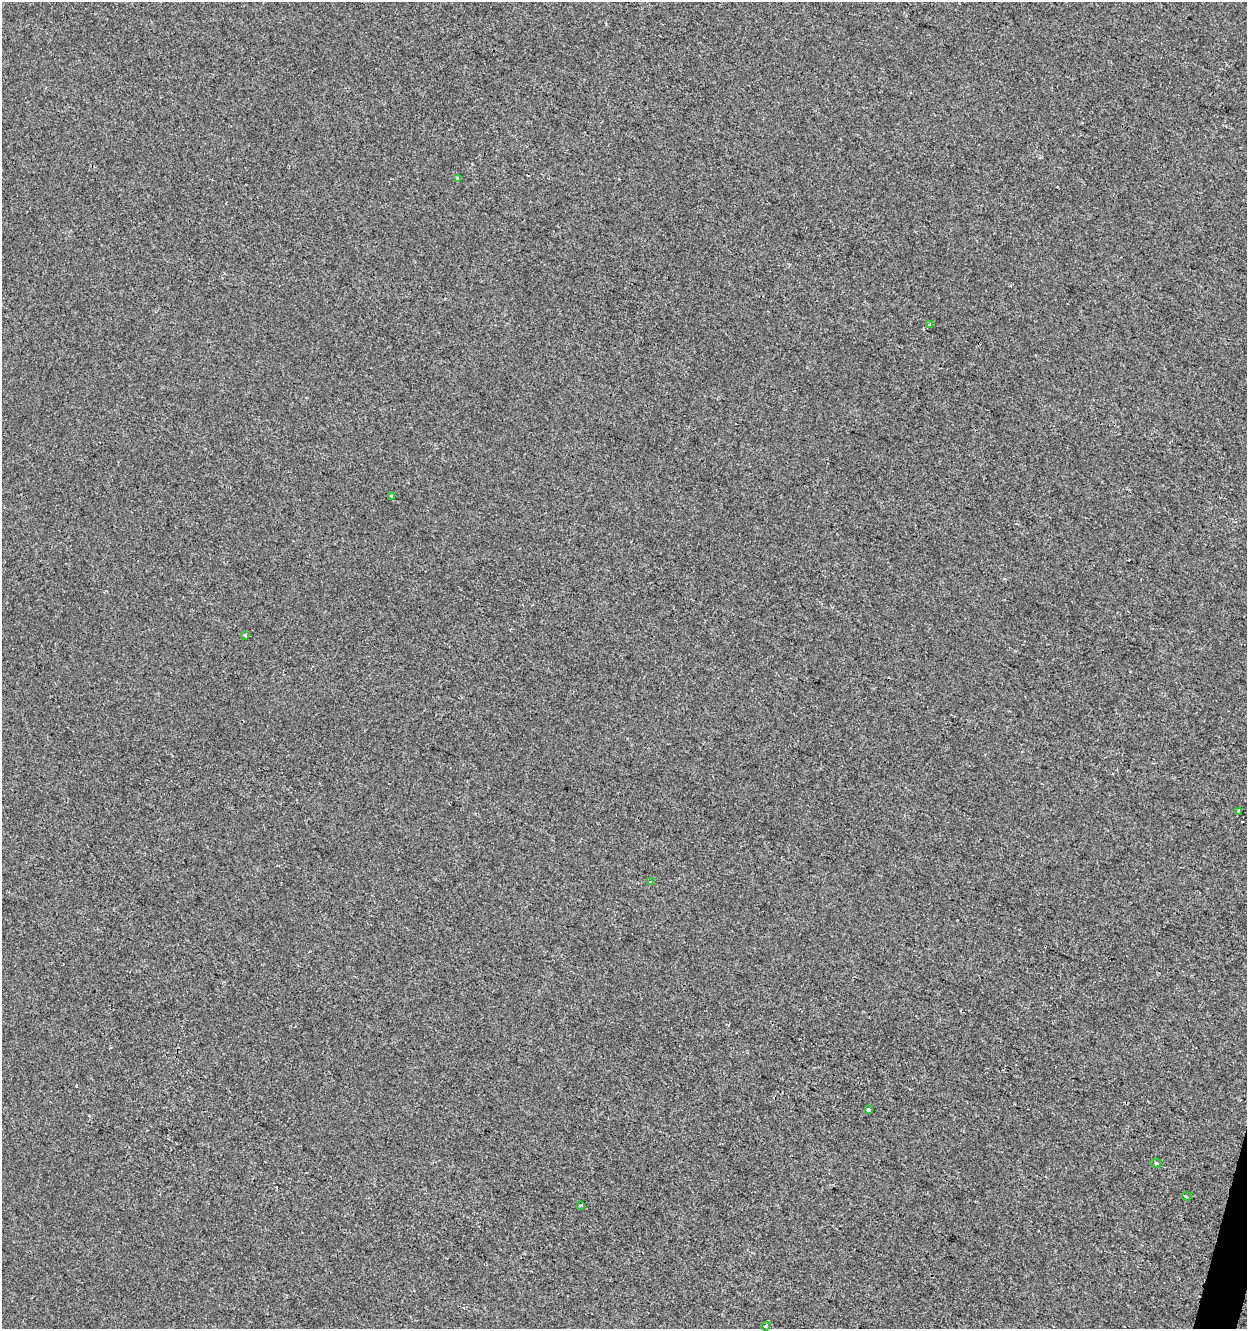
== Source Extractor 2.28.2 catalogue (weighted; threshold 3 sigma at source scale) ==
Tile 6 of 4 x 4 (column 2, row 2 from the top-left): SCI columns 1525-2769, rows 2653-3979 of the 5476 x 5312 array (HDU 1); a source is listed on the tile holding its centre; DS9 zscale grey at full resolution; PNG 1249 x 1331 px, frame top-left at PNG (2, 2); each listed source drawn as its Kron ellipse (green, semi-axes under 4 px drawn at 4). Shown black and unused: <1% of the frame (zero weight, under 2 of 3 exposures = <1% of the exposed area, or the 3 px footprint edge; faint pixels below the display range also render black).
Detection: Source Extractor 2.28.2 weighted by HDU 2 'WHT'; one run over the whole footprint, this tile lists its part. Background -6.33e-04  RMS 0.0042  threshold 0.0187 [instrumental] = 3 sigma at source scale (4.5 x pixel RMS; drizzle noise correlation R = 1.50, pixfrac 1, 0.0396/0.0396 arcsec/px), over >= 5 px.
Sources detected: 14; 3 cosmic-ray / hot-pixel residue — neither listed nor drawn; the other 11 listed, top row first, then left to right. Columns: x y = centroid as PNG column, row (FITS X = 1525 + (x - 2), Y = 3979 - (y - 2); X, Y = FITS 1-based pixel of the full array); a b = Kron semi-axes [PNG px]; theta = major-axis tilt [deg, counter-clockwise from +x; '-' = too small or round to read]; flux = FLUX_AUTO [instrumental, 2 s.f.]
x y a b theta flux
458 179 4 3 - 0.69
929 325 3 3 - 2.5
392 496 4 3 - 0.61
245 635 4 3 - 0.47
1239 811 3 3 - 1.1
651 882 4 2 - 0.43
868 1109 3 3 - 1.5
1156 1163 5 4 - 0.92
1187 1196 5 3 - 0.5
581 1205 3 2 - 0.64
765 1326 4 3 - 0.55